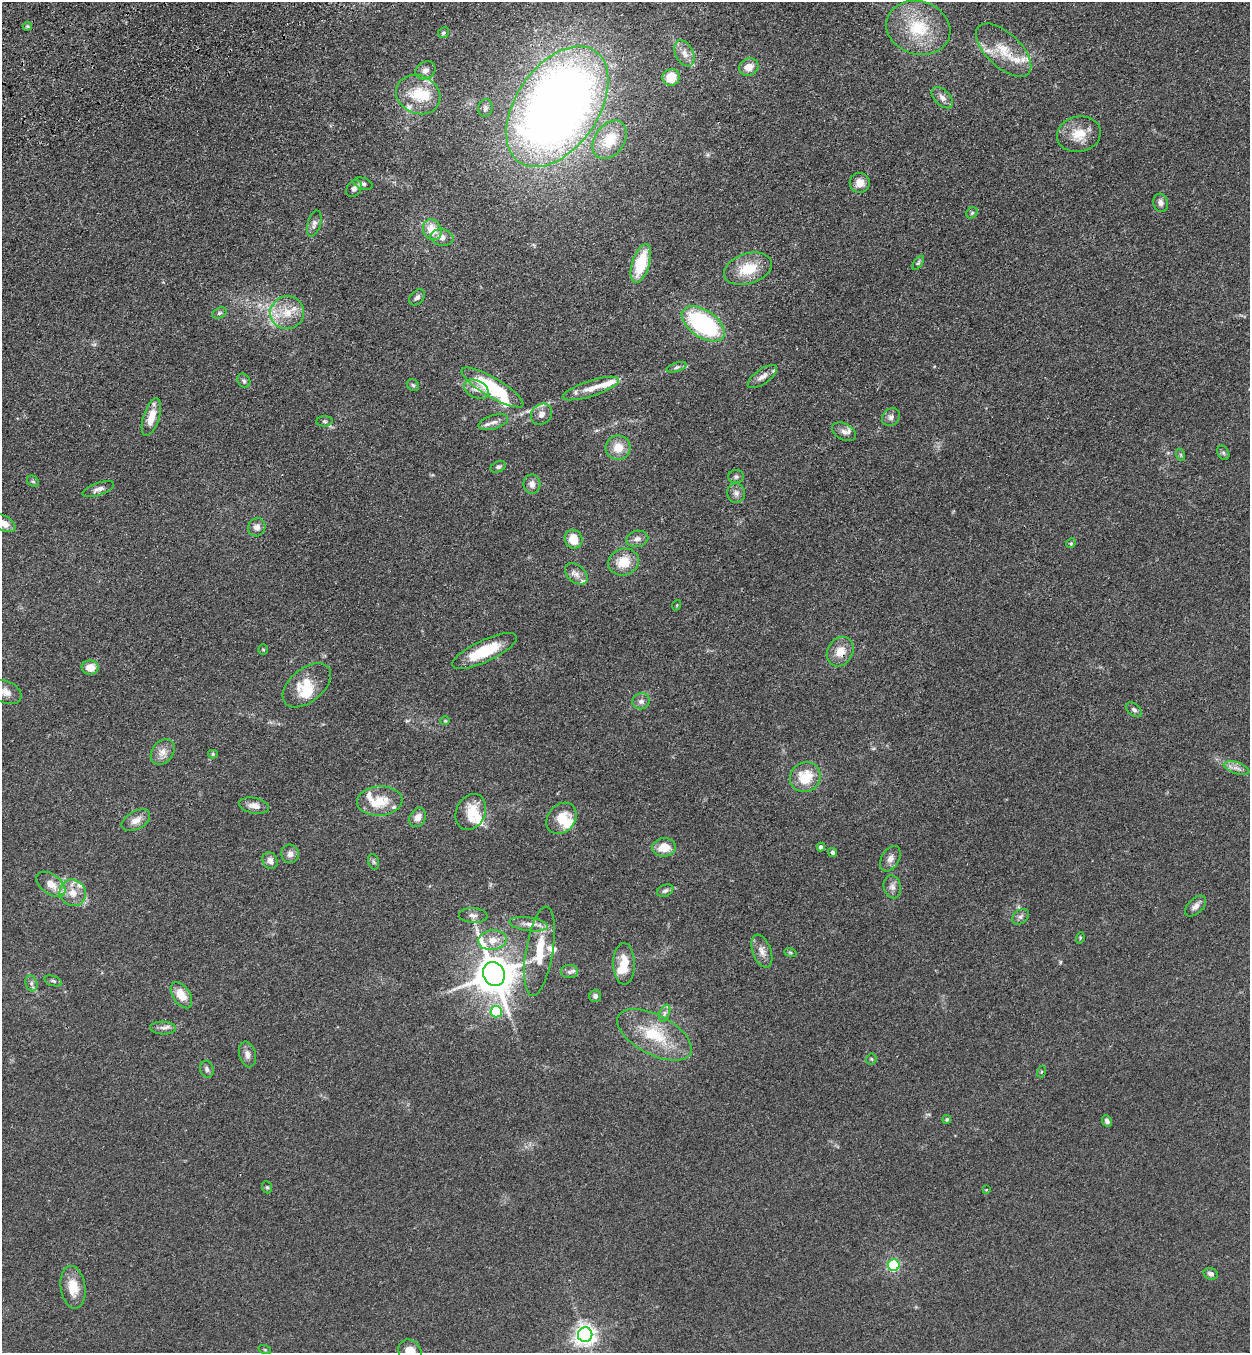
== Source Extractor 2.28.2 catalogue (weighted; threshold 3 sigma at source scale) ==
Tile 11 of 4 x 4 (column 3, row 3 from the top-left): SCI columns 2700-3947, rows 1464-2814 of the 5523 x 5630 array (HDU 1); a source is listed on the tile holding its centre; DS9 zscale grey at full resolution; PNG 1252 x 1355 px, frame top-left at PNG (2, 2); each listed source drawn as its Kron ellipse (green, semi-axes under 4 px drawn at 4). Shown black and unused: <1% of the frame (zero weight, under 3 of 4 exposures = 6% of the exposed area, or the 3 px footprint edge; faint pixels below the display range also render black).
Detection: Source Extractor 2.28.2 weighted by HDU 2 'WHT'; one run over the whole footprint, this tile lists its part. Background 0.0595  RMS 0.0065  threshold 0.0292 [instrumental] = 3 sigma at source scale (4.5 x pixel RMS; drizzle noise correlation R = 1.50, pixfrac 1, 0.05/0.05 arcsec/px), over >= 5 px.
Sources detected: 145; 1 too faint to see at this stretch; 4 inside a brighter object's white glare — neither listed nor drawn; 17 inside a brighter listed object's ellipse — not listed separately; the other 123 listed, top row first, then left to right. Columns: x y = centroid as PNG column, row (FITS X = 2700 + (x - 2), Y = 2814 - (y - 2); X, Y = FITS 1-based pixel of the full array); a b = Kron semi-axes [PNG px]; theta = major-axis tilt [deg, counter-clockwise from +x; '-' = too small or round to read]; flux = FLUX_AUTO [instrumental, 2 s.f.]
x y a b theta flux
27 26 5 4 - 0.94
918 28 32 26 -17 34
443 33 6 5 - 1.1
1004 50 34 17 -43 18
684 53 14 9 -63 5.2
749 67 10 8 23 6.6
425 70 10 8 32 3.3
671 77 8 8 - 12
418 95 23 19 -24 21
942 98 13 7 -45 3.7
557 107 67 41 56 670
485 108 9 7 83 2.2
1079 134 22 17 12 13
610 140 21 15 55 16
860 183 10 10 - 6.1
363 184 10 5 -18 1.7
354 188 9 7 55 2.4
1161 203 9 7 -73 2.6
972 213 6 5 - 0.98
314 224 13 6 75 2.7
432 230 11 9 -61 11
442 237 11 8 -9 4.7
918 263 8 4 54 1
641 264 20 8 73 25
748 269 25 15 18 18
417 297 9 6 46 2.6
219 313 8 5 27 1.2
287 313 17 16 - 14
703 324 24 13 -34 77
677 367 10 4 18 1.3
762 377 17 7 35 4.3
244 381 7 6 - 1.4
413 385 7 5 -44 1.2
492 387 35 9 -31 52
591 388 29 7 18 7.8
476 389 13 8 -25 5.2
541 414 11 9 45 4.1
151 417 19 8 72 10
891 417 10 8 45 2.5
325 421 8 5 5 1.3
493 422 15 7 17 3.6
844 432 13 8 -28 3.5
618 448 12 12 - 9
1223 453 7 5 -60 1.1
1181 455 6 4 -71 0.89
498 467 8 5 26 1.6
736 477 8 6 2 1.7
33 481 6 5 - 1
532 484 9 8 - 3.5
98 489 16 6 20 3.1
736 493 9 9 - 3.1
4 523 13 7 -27 6
257 527 9 8 - 3.7
574 539 9 8 - 13
637 539 11 8 12 3.4
1071 543 5 4 - 0.82
624 562 15 13 17 13
576 574 13 8 -41 4
677 605 5 3 - 0.56
263 650 5 4 - 0.8
485 651 35 10 25 25
840 652 15 12 59 8.6
90 668 8 7 - 7.3
307 685 28 16 40 18
6 692 16 11 -24 5.1
641 701 9 8 - 2.7
1134 710 9 6 -39 1.9
445 721 4 4 - 0.62
163 752 14 10 51 5.5
213 754 5 4 - 0.81
1237 768 13 5 -18 3.3
805 777 16 14 40 17
380 801 23 14 4 16
254 806 15 8 -10 4.4
471 812 19 14 64 14
418 817 10 7 61 4.6
561 818 17 13 50 14
136 820 15 9 29 5.6
664 847 12 9 8 10
821 847 4 4 - 1.9
833 852 5 4 - 1.6
290 854 9 9 - 3.2
890 859 14 9 60 3.9
270 861 8 7 - 3.2
374 862 8 5 -72 1.3
51 884 16 10 -35 8.1
892 887 11 8 -76 3.2
665 891 8 5 24 1.7
73 893 13 12 - 8.8
1196 906 13 7 44 3.6
473 915 14 7 -3 3.2
1020 917 9 6 39 1.9
529 924 19 7 -7 5.2
1080 938 6 3 73 0.57
492 940 14 10 7 7.5
539 951 45 13 81 22
762 951 17 9 -70 4.9
790 952 6 4 -19 0.8
624 964 21 11 -89 11
569 972 8 6 0 2
494 974 12 10 -68 2100
53 981 9 4 -18 1.3
31 983 8 5 -74 1.9
181 995 14 8 -57 11
595 996 6 6 - 2.2
496 1012 6 5 - 32
665 1013 9 5 68 1.9
163 1028 13 6 -2 2.9
654 1035 41 20 -28 29
247 1054 13 8 -76 3.7
871 1059 5 5 - 0.78
207 1069 8 6 -73 1.9
1041 1072 5 3 - 0.61
947 1119 4 4 - 0.94
1107 1121 6 4 -64 2
267 1187 6 5 - 0.86
986 1190 3 2 - 0.41
894 1265 6 5 - 82
1211 1274 7 5 -22 2.2
73 1287 21 12 -83 13
585 1335 7 7 - 410
265 1350 6 4 -19 0.81
410 1351 13 10 -48 11
Overlapping masked pixels (flux is a lower limit): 1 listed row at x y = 840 652
Isophote crosses this tile's border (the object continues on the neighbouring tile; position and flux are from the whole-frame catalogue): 3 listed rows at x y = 4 523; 6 692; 410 1351